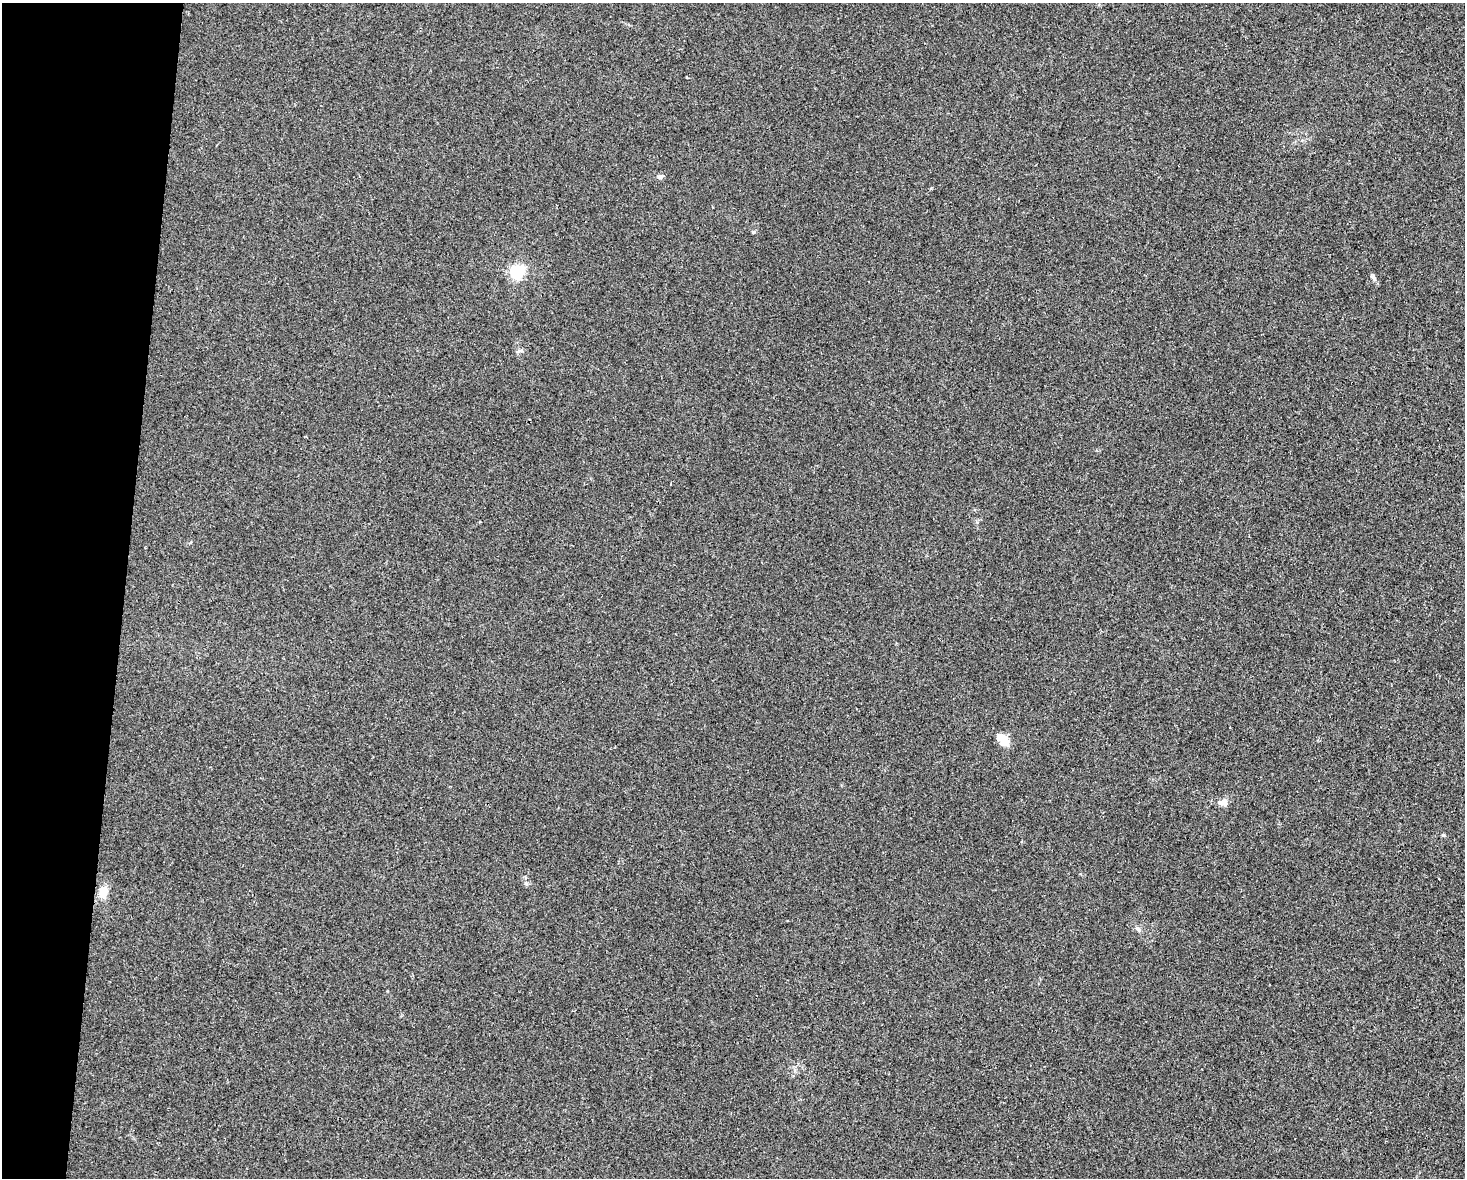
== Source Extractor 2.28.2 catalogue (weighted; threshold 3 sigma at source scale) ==
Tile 7 of 3 x 4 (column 1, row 3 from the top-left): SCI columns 114-1576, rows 1191-2366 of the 4725 x 4717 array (HDU 1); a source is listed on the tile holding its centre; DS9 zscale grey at full resolution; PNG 1467 x 1180 px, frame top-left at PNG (2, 3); no overlay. Shown black and unused: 8% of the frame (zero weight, under 2 of 3 exposures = <1% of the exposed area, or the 3 px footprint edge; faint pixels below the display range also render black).
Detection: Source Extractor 2.28.2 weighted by HDU 2 'WHT'; one run over the whole footprint, this tile lists its part. Background 0.0324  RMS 0.0057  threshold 0.0256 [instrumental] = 3 sigma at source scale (4.5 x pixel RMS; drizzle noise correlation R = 1.50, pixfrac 1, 0.05/0.05 arcsec/px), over >= 5 px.
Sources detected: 9; all 9 listed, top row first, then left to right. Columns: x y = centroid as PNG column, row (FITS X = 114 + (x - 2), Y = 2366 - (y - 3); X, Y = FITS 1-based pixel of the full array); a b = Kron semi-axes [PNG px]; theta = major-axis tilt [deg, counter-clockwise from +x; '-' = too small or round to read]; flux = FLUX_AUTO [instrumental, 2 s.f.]
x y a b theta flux
660 177 7 5 0 1.2
753 232 5 4 - 0.63
516 272 5 5 - 110
1373 277 10 5 -62 1.6
521 351 9 4 13 1.1
1003 740 13 8 -49 11
1223 802 10 7 5 4.3
103 892 14 9 82 7.9
1138 929 9 4 -35 1.2